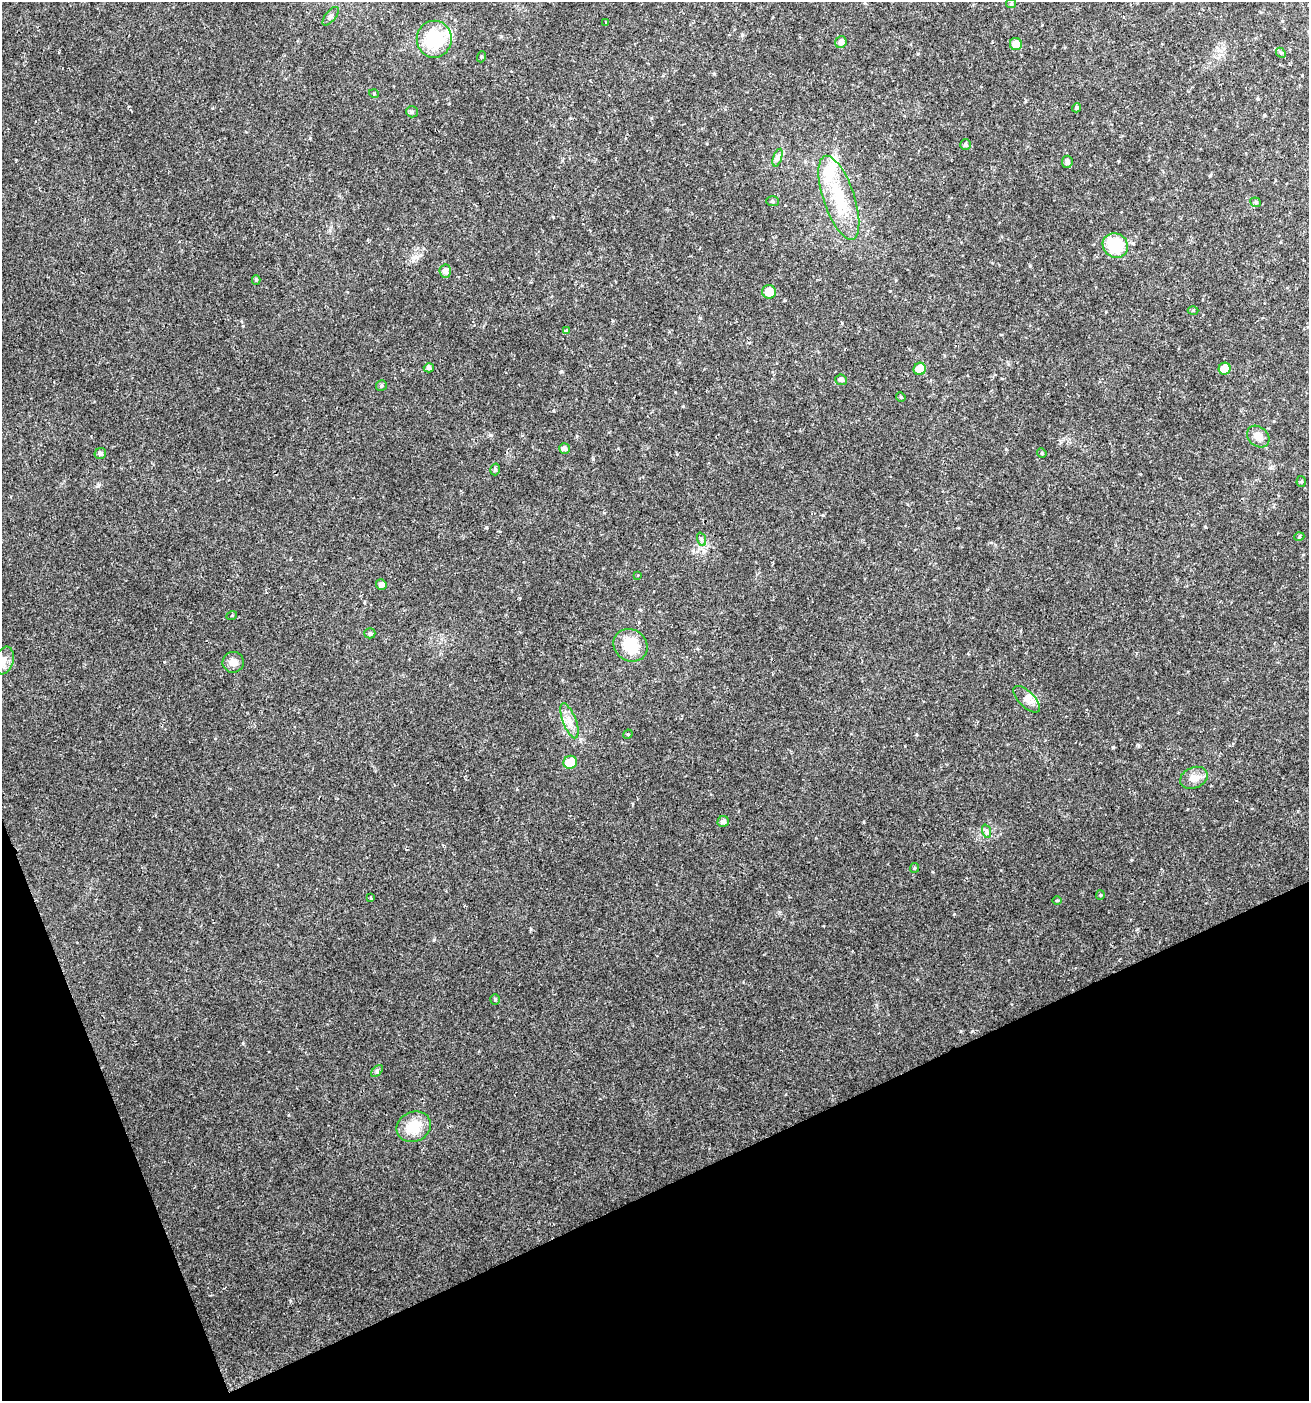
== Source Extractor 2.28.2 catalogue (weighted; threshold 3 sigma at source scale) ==
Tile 14 of 4 x 4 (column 2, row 4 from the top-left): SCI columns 1393-2699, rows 3-1401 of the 5452 x 5599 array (HDU 1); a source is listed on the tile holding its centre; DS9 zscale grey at full resolution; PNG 1311 x 1403 px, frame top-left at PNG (2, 2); each listed source drawn as its Kron ellipse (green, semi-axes under 4 px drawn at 4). Shown black and unused: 19% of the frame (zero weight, under 2 of 3 exposures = <1% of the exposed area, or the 3 px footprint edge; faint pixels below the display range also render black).
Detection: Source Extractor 2.28.2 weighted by HDU 2 'WHT'; one run over the whole footprint, this tile lists its part. Background 0.04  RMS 0.0062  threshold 0.0277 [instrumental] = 3 sigma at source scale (4.5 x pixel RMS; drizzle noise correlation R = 1.50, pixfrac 1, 0.0396/0.0396 arcsec/px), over >= 5 px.
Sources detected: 60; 2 inside a brighter listed object's ellipse — not listed separately; the other 58 listed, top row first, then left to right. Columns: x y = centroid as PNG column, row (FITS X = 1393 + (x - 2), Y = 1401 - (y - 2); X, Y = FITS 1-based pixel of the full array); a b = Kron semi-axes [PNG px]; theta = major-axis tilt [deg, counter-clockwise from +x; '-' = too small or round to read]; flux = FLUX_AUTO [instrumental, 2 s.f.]
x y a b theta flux
1011 4 5 4 - 0.78
331 16 11 5 51 1.8
606 23 3 2 - 0.5
434 39 18 17 - 32
841 42 6 5 - 2.7
1016 44 6 6 - 6.4
1281 53 5 4 - 0.96
481 57 5 3 - 0.72
374 94 5 3 - 0.56
1076 108 4 4 - 0.94
412 112 6 5 - 1.4
965 145 5 5 - 1.3
777 158 9 4 72 1.7
1067 162 6 5 - 2.1
839 198 44 15 -71 31
772 201 6 5 - 0.89
1256 202 5 4 - 1
1115 245 13 12 - 29
445 271 7 5 -87 3
256 280 5 4 - 0.91
769 292 7 6 - 8.7
1193 310 5 3 - 0.54
566 330 3 3 - 1.5
429 368 5 4 - 1.7
920 369 6 6 - 9.8
1225 369 6 6 - 12
841 380 6 5 - 1.9
381 385 5 5 - 1.1
901 397 5 4 - 0.78
1258 437 12 9 -40 5
564 448 5 5 - 1.9
100 453 6 5 - 1.5
1042 453 5 4 - 0.78
495 469 6 4 75 1.1
1301 481 6 4 86 0.99
1299 537 5 3 - 0.61
701 539 7 4 -72 1.2
638 575 3 2 - 0.57
381 584 5 5 - 2.3
232 615 5 3 - 0.58
370 633 5 5 - 1.6
630 645 18 15 -37 19
4 661 14 9 71 5
233 662 11 10 - 4.3
1026 699 17 8 -45 4.3
569 721 18 6 -69 5.3
628 734 5 4 - 0.67
570 762 7 6 - 14
1194 778 14 10 22 5.5
723 821 6 5 - 2
986 831 7 4 -72 1.5
914 868 5 4 - 0.73
1100 895 5 4 - 0.68
370 898 3 3 - 1.7
1057 900 5 3 - 0.61
495 1000 5 4 - 0.77
377 1071 7 4 47 1.1
414 1127 18 15 24 15
Isophote crosses this tile's border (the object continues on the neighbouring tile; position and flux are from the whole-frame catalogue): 1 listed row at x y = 4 661
Unlisted compact peaks at least as high as the median listed source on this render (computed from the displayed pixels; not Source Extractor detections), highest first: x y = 561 371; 490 435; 98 486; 593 459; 1113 747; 486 527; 434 940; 1138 745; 714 74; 310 138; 553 217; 742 35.